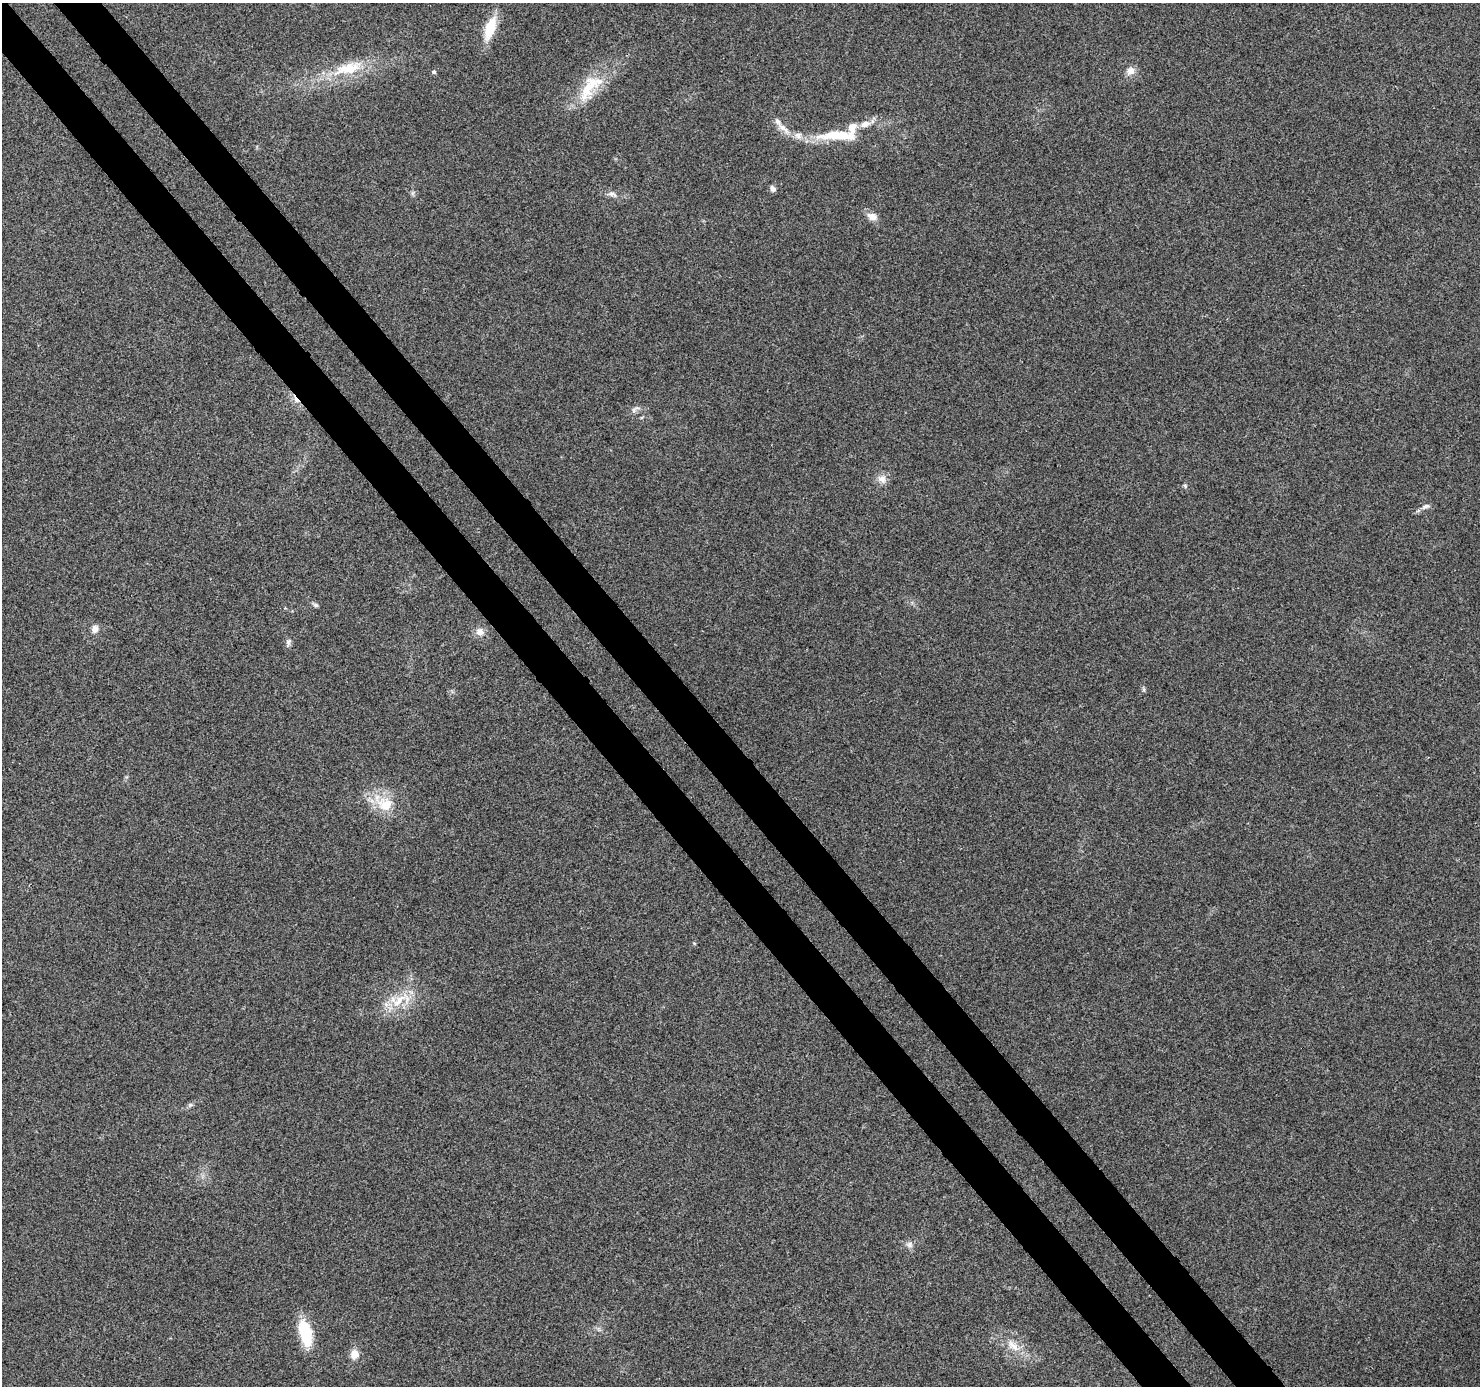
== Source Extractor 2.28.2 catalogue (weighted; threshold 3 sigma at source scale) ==
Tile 11 of 4 x 4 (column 3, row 3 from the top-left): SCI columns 3043-4520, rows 1597-2980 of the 6079 x 6019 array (HDU 1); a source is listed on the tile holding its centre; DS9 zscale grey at full resolution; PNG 1482 x 1388 px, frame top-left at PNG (2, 3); no overlay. Shown black and unused: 6% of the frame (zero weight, under 3 of 4 exposures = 7% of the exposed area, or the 3 px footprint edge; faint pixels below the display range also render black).
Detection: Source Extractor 2.28.2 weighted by HDU 2 'WHT'; one run over the whole footprint, this tile lists its part. Background 0.0798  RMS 0.0076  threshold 0.0343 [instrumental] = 3 sigma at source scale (4.5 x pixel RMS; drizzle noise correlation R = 1.50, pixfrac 1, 0.0396/0.0396 arcsec/px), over >= 5 px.
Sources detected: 29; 1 cosmic-ray / hot-pixel residue — not listed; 2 inside a brighter listed object's ellipse — not listed separately; the other 26 listed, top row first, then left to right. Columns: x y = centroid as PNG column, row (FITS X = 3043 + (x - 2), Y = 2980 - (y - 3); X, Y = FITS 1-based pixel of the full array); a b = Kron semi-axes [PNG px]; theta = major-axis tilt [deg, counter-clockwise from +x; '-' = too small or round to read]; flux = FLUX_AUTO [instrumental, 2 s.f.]
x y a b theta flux
490 28 28 11 70 21
348 68 44 16 15 31
1130 71 13 10 42 5.1
434 72 5 5 - 1.4
589 87 46 17 59 30
865 124 11 7 14 5.9
783 128 24 7 -42 7.6
837 135 53 12 0 33
773 189 7 6 - 2.4
611 194 9 6 0 2.7
872 216 12 9 -20 5.8
634 410 8 5 60 2.1
882 479 12 10 -4 5.4
1185 486 6 5 - 1.2
1426 506 11 5 22 2.6
316 605 7 5 -21 1.5
95 629 10 8 68 4.2
480 632 12 10 -17 4.9
288 642 9 6 61 2.2
385 804 23 20 -22 21
399 1001 28 10 46 17
190 1105 7 4 18 1.4
910 1245 8 8 - 3
306 1333 32 13 -76 29
1013 1346 23 9 -40 10
354 1354 10 9 - 7.1